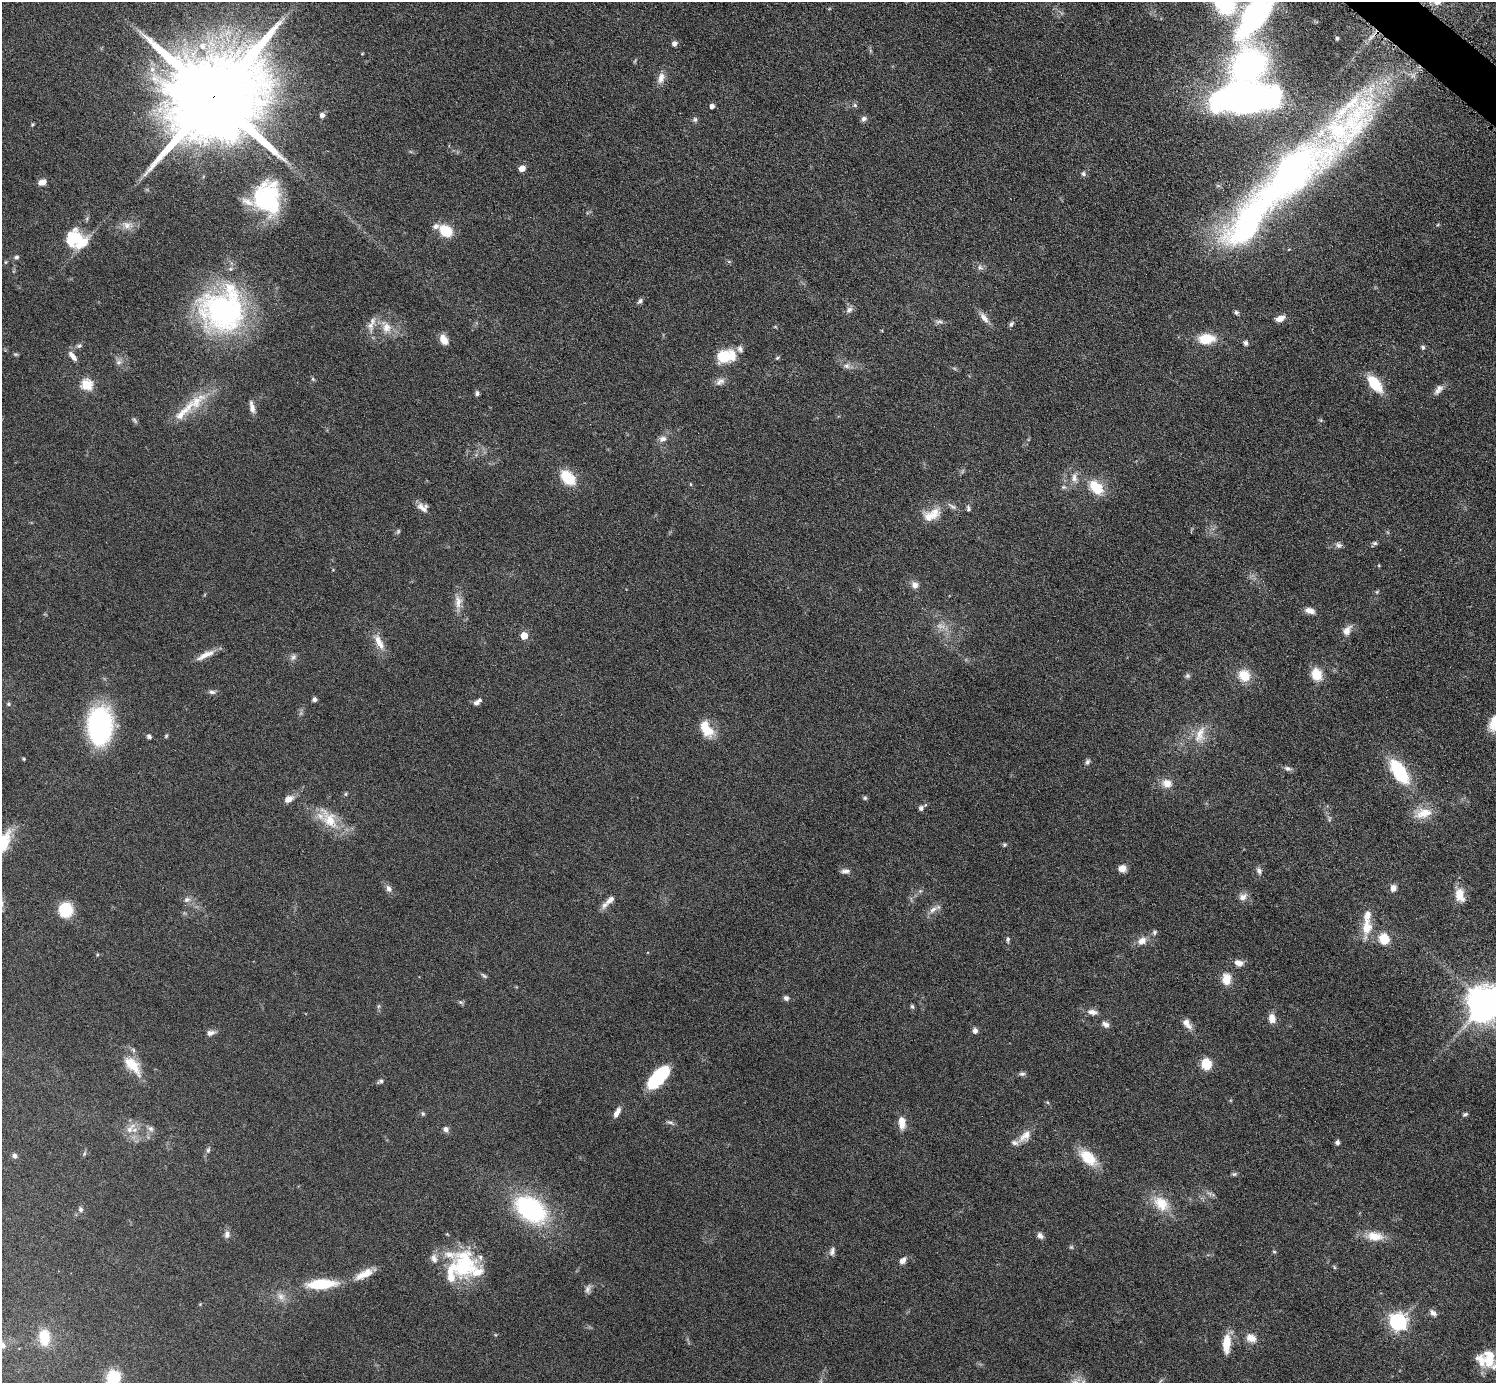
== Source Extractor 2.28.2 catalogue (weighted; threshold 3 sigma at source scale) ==
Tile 10 of 4 x 4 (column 2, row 3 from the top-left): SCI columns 1497-2990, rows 1683-3063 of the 5982 x 5984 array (HDU 1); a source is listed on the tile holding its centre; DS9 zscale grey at full resolution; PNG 1498 x 1385 px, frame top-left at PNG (2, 2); no overlay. Shown black and unused: <1% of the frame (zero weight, under 6 of 12 exposures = <1% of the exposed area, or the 3 px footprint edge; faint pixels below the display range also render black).
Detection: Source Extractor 2.28.2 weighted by HDU 2 'WHT'; one run over the whole footprint, this tile lists its part. Background 0.0392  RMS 0.0038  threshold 0.0157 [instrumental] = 3 sigma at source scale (4.09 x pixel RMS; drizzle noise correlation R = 1.36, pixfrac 0.8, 0.05/0.05 arcsec/px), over >= 5 px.
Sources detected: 205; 3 too faint to see at this stretch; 1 inside a brighter object's white glare — not listed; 16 inside a brighter listed object's ellipse — not listed separately; the other 185 listed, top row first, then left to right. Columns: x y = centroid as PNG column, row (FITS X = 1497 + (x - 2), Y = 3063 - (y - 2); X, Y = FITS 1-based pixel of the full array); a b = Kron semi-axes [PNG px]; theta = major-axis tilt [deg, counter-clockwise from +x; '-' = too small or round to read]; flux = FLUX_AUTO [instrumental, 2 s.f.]
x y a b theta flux
1255 15 58 24 54 83
1337 38 3 3 - 0.82
674 44 6 5 - 1.4
202 46 11 10 - 4.4
362 54 4 3 - 0.27
1249 65 47 38 38 66
152 69 8 7 - 2
661 78 15 8 78 2.7
214 97 27 21 41 11000
1247 97 54 23 4 190
855 105 6 5 - 0.63
712 106 4 4 - 1.8
322 115 5 5 - 1.5
695 119 7 6 - 0.83
864 119 7 6 - 1.1
32 125 6 3 58 0.4
1348 126 145 46 51 110
522 168 5 4 - 3.9
1289 172 60 30 51 120
1083 174 6 6 - 0.89
42 182 9 7 18 2.1
267 197 38 30 -85 37
1248 224 89 39 56 84
127 225 13 10 -24 2.9
1438 225 5 3 - 0.34
446 231 14 10 -37 10
76 239 25 20 -24 16
16 257 5 5 - 0.88
980 267 8 6 -40 1.2
640 301 8 5 46 0.93
849 309 9 7 44 1.4
222 310 55 53 32 78
1236 312 6 6 - 0.77
984 318 16 7 -49 2.5
1280 318 11 6 20 2.6
939 322 11 4 0 1.1
1011 324 9 5 56 0.85
370 325 13 8 49 2.6
775 327 6 4 18 0.38
386 328 14 12 79 4.3
1206 339 17 10 5 9.2
444 340 10 7 -63 4.3
1245 343 6 5 - 0.95
79 346 8 6 34 0.83
1423 347 5 5 - 0.71
15 354 7 4 0 0.48
73 356 14 6 -49 2.1
725 356 22 14 11 12
777 358 5 4 - 0.5
119 362 8 6 1 1.2
847 366 9 7 -19 1.5
954 368 6 4 -19 0.52
313 379 6 5 - 0.54
720 381 14 9 36 2
1375 384 17 9 -52 12
87 385 6 5 - 27
1438 389 15 8 52 2.1
477 393 6 5 - 0.88
252 407 15 6 -77 2.1
183 412 63 11 43 11
134 420 8 5 -50 0.71
663 439 11 8 16 1.8
568 478 11 7 -44 17
1074 478 14 8 -90 2.4
691 484 5 3 - 0.36
1063 487 6 5 - 0.69
1096 487 17 11 -45 10
952 506 14 5 -31 1.3
423 508 14 9 -27 2.5
968 508 8 5 -78 0.76
934 513 19 14 65 5.1
398 531 7 5 64 0.6
1375 543 7 5 13 0.74
1338 545 9 7 -25 1.1
915 585 10 8 -52 1.9
458 602 20 10 -89 3.6
1310 611 12 7 -15 2.3
1347 630 15 9 57 2.6
524 636 5 5 - 6.7
379 642 24 9 -65 4.4
205 655 26 7 26 3.6
293 657 9 7 62 1.2
1244 675 13 11 -52 7.6
1316 675 11 9 -68 8.1
1187 676 7 6 - 0.85
212 692 9 6 -2 1.1
314 699 6 5 - 0.92
476 703 7 5 54 1.3
8 704 5 5 - 0.6
1495 723 17 12 67 7
100 726 28 18 88 70
707 729 22 12 -58 7.8
1200 734 27 13 70 6
149 736 6 5 - 0.94
166 736 5 5 - 0.47
24 759 4 3 - 0.45
1087 762 8 6 64 0.95
1287 768 10 6 -20 1.2
1399 772 31 14 -56 20
1167 783 12 9 -19 3.6
346 794 6 4 90 0.45
865 798 6 5 - 0.61
289 799 12 8 30 2.5
921 808 6 6 - 1.1
1424 813 24 13 16 6.4
329 819 35 16 -56 10
1329 819 9 4 -83 0.75
1004 845 5 5 - 0.57
1122 868 8 7 - 2.8
845 871 11 6 4 1.4
1259 871 9 7 -59 1.2
1393 888 8 7 - 2
389 889 9 7 -60 1.7
920 891 5 5 - 0.61
1460 895 14 9 -79 5.8
1243 897 12 9 34 2.1
187 899 10 7 21 1.5
610 900 13 7 41 2.1
933 909 14 7 38 2.1
66 910 13 12 - 14
1367 927 27 13 83 7
1155 932 7 5 56 0.77
1008 939 8 4 83 0.68
1384 939 10 9 - 7.9
1142 941 11 9 34 2.9
97 955 4 3 - 0.33
1239 963 11 8 -17 2.3
484 976 10 4 -36 0.74
1226 979 13 10 86 4.9
786 998 6 6 - 1.1
461 1002 8 5 -20 0.68
1485 1003 10 9 - 810
379 1006 6 4 70 0.55
912 1006 6 5 - 0.6
1092 1012 14 7 -8 2.2
1272 1018 10 7 -82 3.2
1187 1023 15 8 -52 2.7
1106 1025 10 6 -30 1.6
975 1031 6 6 - 1.4
210 1033 11 6 12 1.7
1206 1064 9 8 - 10
132 1065 29 13 -49 8.9
1022 1074 8 6 7 0.94
658 1077 24 10 47 29
380 1081 9 5 27 0.9
1047 1102 5 3 - 0.36
617 1112 13 6 62 2.1
423 1114 6 5 - 0.61
1465 1114 7 4 17 0.65
670 1122 9 6 -20 0.95
902 1122 15 8 -84 4.1
150 1129 9 7 -25 1.3
446 1129 8 6 -73 1.4
129 1130 12 9 69 3.3
1025 1136 21 11 45 4.1
1337 1142 6 5 - 1.1
208 1150 8 5 79 0.83
14 1156 6 6 - 1
1088 1157 18 10 -42 12
1234 1174 7 5 1 0.67
1161 1204 24 17 -44 8.7
81 1209 7 6 - 0.96
530 1209 26 17 -36 58
227 1234 9 7 75 1.5
1040 1236 8 6 -43 1.5
1375 1236 24 13 -6 6.1
1071 1247 5 5 - 0.52
832 1251 13 7 72 1.5
1274 1252 5 3 - 0.4
434 1259 13 8 -72 2.2
903 1260 8 6 49 2
464 1265 33 29 55 28
1334 1267 6 3 -71 0.42
364 1274 27 10 27 5.1
321 1284 30 10 4 15
588 1289 12 6 71 1.4
281 1296 10 9 - 2.3
1433 1313 11 7 -48 1.4
1398 1322 7 7 - 130
44 1337 16 10 -87 9.7
1251 1338 13 10 -24 3.4
1227 1343 22 8 84 7.2
2 1345 9 8 - 2.2
1489 1359 25 15 -85 8.8
113 1378 8 7 - 23
Overlapping masked pixels (flux is a lower limit): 2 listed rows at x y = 214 97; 1348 126
Isophote crosses this tile's border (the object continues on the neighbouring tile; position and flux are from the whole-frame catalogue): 5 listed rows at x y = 1255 15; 1495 723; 1485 1003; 2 1345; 113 1378